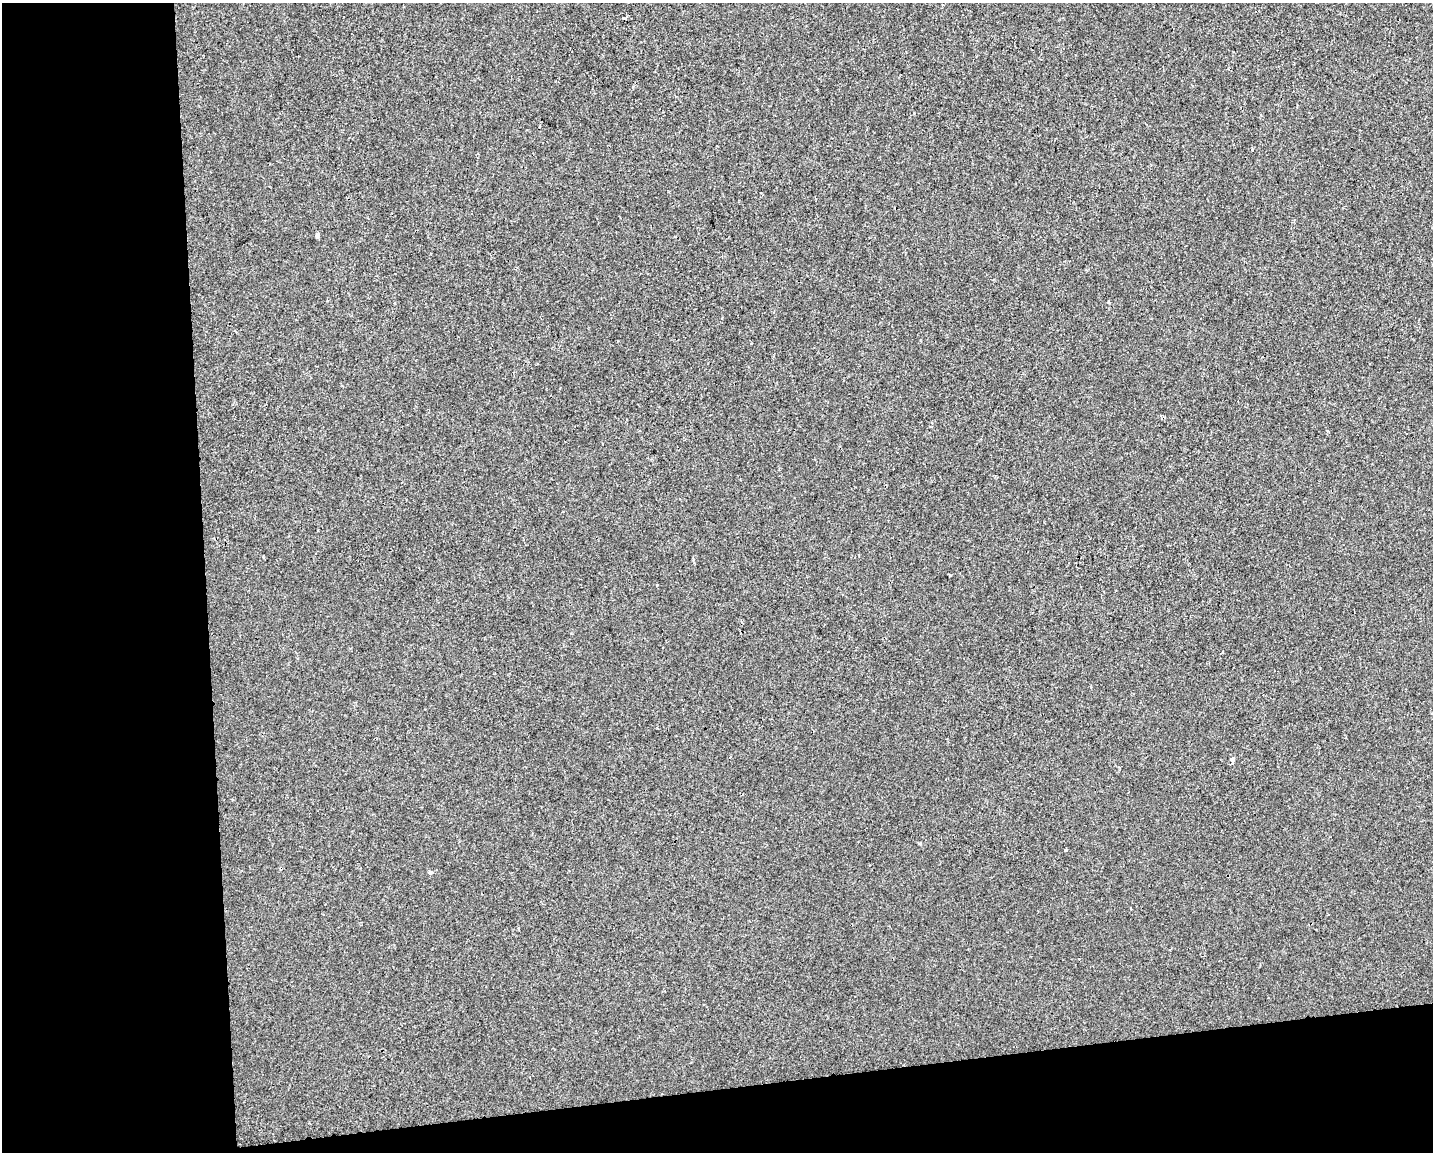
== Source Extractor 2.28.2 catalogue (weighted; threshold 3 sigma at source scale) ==
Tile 10 of 3 x 4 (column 1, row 4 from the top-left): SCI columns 10-1440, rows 1-1150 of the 4355 x 4601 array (HDU 1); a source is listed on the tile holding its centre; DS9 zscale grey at full resolution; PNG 1435 x 1154 px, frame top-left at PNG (2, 3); no overlay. Shown black and unused: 20% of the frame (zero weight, under 2 of 3 exposures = <1% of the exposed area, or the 3 px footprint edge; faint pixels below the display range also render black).
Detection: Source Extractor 2.28.2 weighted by HDU 2 'WHT'; one run over the whole footprint, this tile lists its part. Background 3.87e-04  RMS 0.0042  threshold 0.0191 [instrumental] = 3 sigma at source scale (4.5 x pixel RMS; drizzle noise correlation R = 1.50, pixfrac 1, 0.0396/0.0396 arcsec/px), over >= 5 px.
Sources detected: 11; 1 cosmic-ray / hot-pixel residue — not listed; the other 10 listed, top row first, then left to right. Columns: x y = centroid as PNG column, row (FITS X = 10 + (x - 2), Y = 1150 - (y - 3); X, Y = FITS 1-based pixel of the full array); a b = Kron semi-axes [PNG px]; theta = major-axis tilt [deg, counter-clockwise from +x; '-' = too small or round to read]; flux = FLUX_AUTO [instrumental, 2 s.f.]
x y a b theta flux
1252 150 4 3 - 0.75
317 236 4 4 - 2.8
1108 302 3 3 - 4.4
263 557 4 2 - 0.39
950 576 3 3 - 0.58
1232 759 4 4 - 3.1
1231 764 3 3 - 1.2
920 843 4 3 - 0.48
1066 850 3 3 - 1.5
431 872 5 4 - 0.86